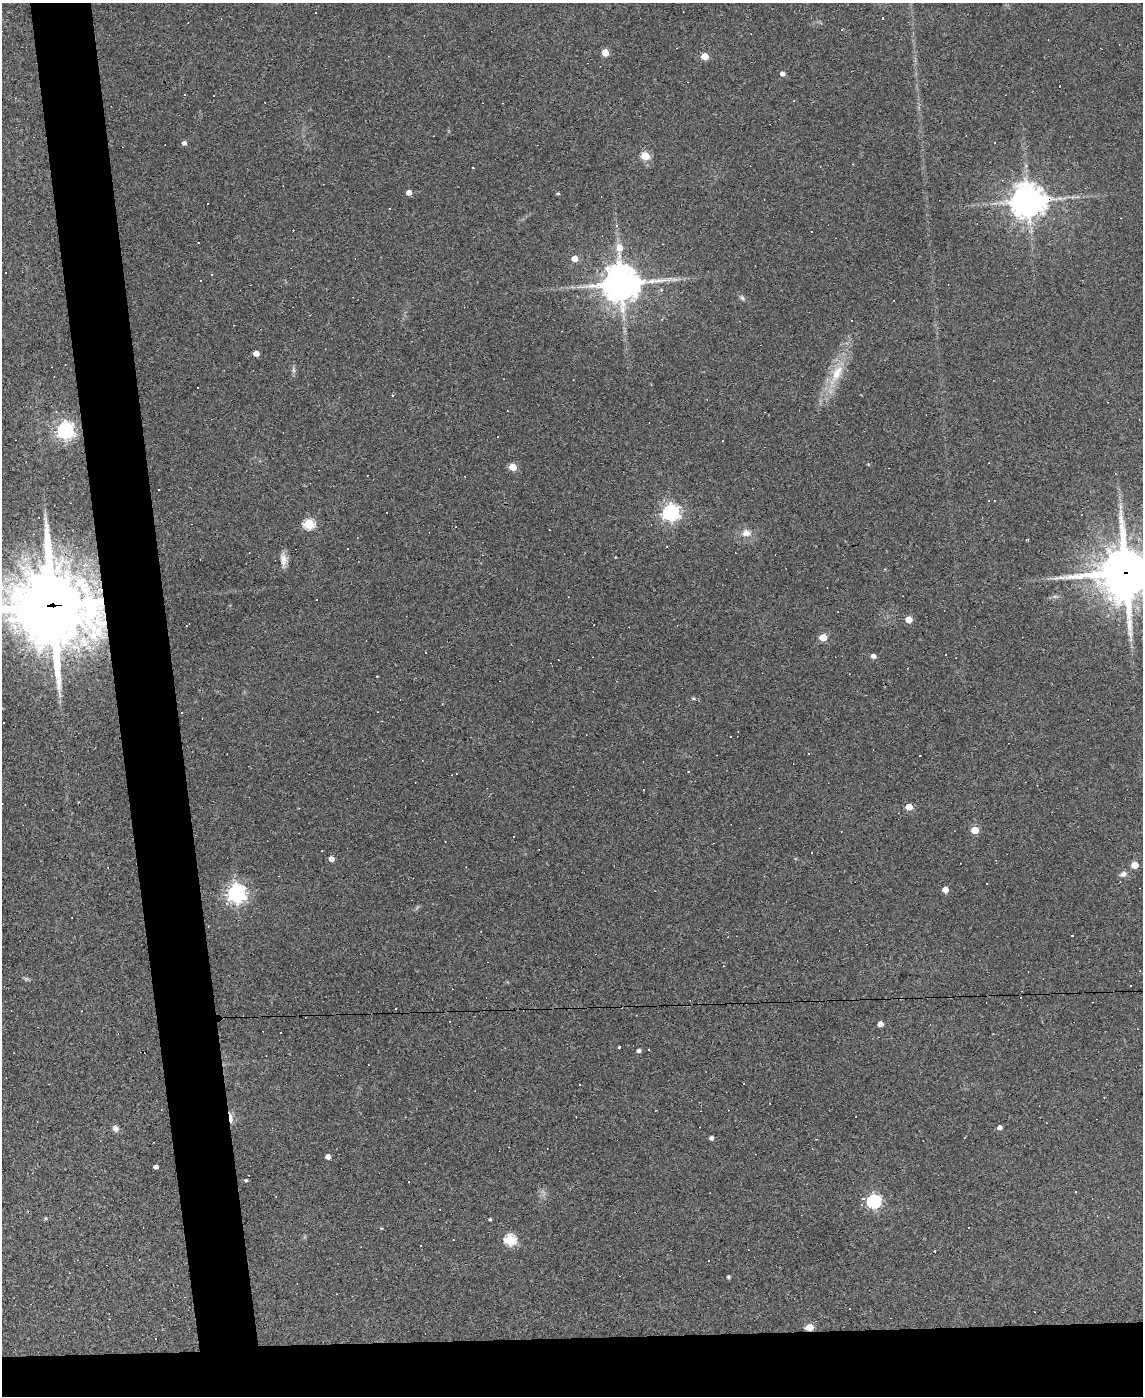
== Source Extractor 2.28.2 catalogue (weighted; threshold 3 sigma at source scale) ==
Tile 11 of 4 x 3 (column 3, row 3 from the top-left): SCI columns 2283-3423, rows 231-1624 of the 4564 x 4539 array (HDU 1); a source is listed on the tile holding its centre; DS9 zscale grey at full resolution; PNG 1145 x 1398 px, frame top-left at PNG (2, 3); no overlay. Shown black and unused: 9% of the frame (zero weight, under 3 of 4 exposures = <1% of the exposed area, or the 3 px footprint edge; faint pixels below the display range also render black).
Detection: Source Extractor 2.28.2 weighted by HDU 2 'WHT'; one run over the whole footprint, this tile lists its part. Background 0.0831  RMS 0.0059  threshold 0.0265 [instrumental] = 3 sigma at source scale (4.5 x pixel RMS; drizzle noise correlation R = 1.50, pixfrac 1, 0.05/0.05 arcsec/px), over >= 5 px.
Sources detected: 140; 1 too faint to see at this stretch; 60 cosmic-ray / hot-pixel residue — not listed; the other 79 listed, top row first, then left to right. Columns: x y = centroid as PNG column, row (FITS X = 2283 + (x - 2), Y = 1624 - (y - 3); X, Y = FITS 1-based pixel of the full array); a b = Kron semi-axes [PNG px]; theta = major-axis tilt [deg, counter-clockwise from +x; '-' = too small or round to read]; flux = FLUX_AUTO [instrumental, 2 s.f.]
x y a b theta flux
316 13 3 2 - 0.63
677 48 3 2 - 0.37
605 52 5 5 - 12
704 56 5 5 - 13
783 74 5 4 - 2.4
185 94 2 2 - 0.47
502 103 2 2 - 0.4
184 143 5 5 - 1.7
645 156 5 5 - 22
472 168 3 3 - 0.76
409 192 4 4 - 3.5
558 193 4 3 - 0.69
1028 201 10 10 - 1200
390 208 3 3 - 1.1
616 225 4 4 - 0.98
198 243 3 2 - 0.47
663 244 3 2 - 0.32
575 258 5 5 - 7.1
621 283 12 12 - 1500
742 298 7 5 -62 1.2
256 353 5 4 - 5.2
293 370 8 4 -81 1.3
837 373 29 12 61 15
65 430 7 6 - 230
513 467 5 4 - 15
159 489 2 2 - 0.55
387 512 3 3 - 4.1
671 513 7 6 - 220
309 524 5 5 - 45
746 533 13 10 3 4.7
283 558 13 11 -68 4.3
1125 573 19 17 8 2800
316 600 3 2 - 0.4
52 606 29 26 -11 5600
909 619 5 5 - 10
189 624 5 4 - 0.49
823 637 5 5 - 13
426 652 3 2 - 0.42
873 656 5 4 - 2.8
693 698 5 5 - 1
181 712 3 2 - 0.53
730 737 3 2 - 0.36
920 756 3 3 - 0.75
688 772 3 3 - 0.6
452 775 3 2 - 0.33
909 807 5 5 - 10
975 830 5 4 - 16
513 837 3 2 - 0.59
812 853 3 3 - 1.4
331 859 4 4 - 4.4
1135 865 5 5 - 13
1123 874 9 7 21 2.4
987 884 2 2 - 0.51
945 890 4 4 - 5.7
236 893 7 7 - 300
1072 936 3 2 - 0.48
1140 971 3 2 - 0.73
1130 986 2 2 - 0.37
880 1024 4 4 - 4.3
619 1047 3 3 - 0.99
648 1049 2 2 - 0.55
639 1051 4 4 - 1.6
580 1085 3 2 - 0.37
655 1110 3 2 - 0.38
231 1118 13 5 -85 3.4
37 1122 3 2 - 0.36
1000 1127 4 4 - 2.6
115 1128 8 6 -45 2.5
711 1138 4 4 - 2
328 1157 4 4 - 3.9
156 1167 4 4 - 2.4
246 1180 4 3 - 0.75
874 1201 6 6 - 110
490 1219 3 3 - 0.9
381 1228 3 3 - 0.59
453 1240 2 2 - 0.28
510 1240 6 5 - 55
728 1277 4 4 - 1.1
809 1327 5 5 - 17
Overlapping masked pixels (flux is a lower limit): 5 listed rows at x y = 1028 201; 1125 573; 52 606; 231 1118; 809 1327
Isophote crosses this tile's border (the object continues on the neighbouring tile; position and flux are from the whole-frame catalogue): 2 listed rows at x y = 1125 573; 52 606